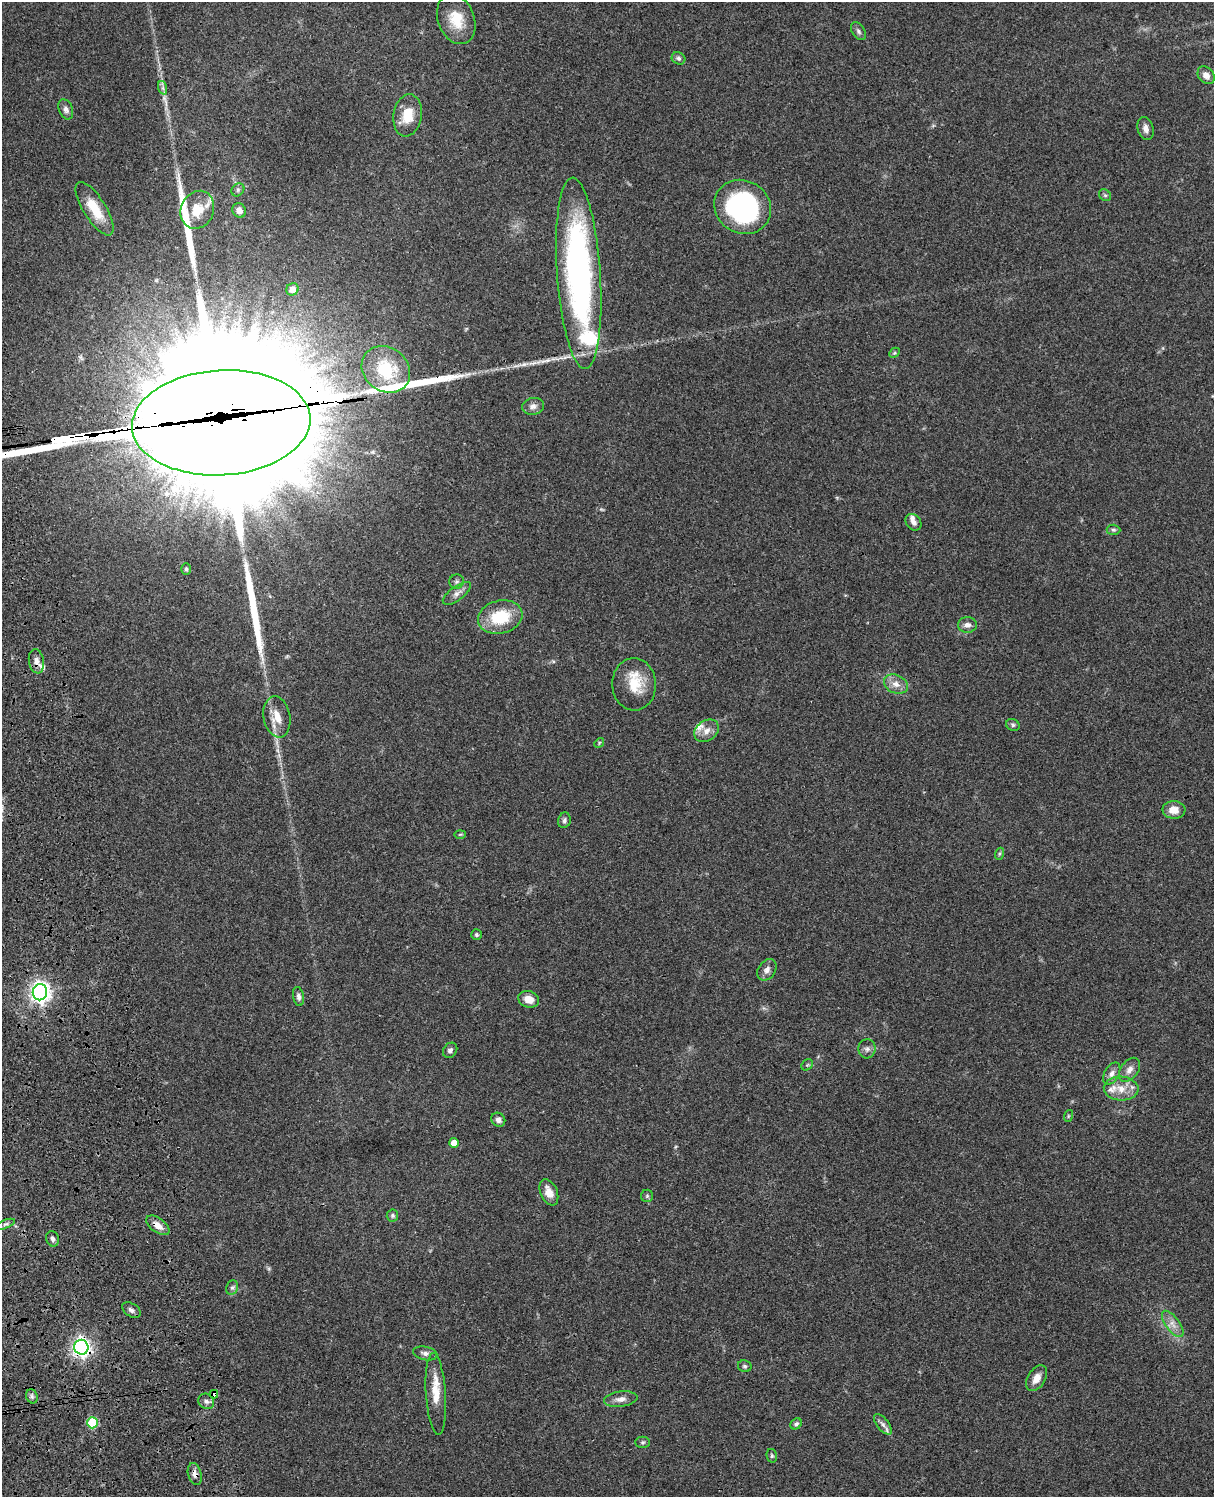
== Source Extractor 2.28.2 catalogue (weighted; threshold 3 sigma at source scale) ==
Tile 7 of 4 x 3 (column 3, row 2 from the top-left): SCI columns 2543-3754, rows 1772-3266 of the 5083 x 4925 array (HDU 1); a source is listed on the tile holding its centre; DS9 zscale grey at full resolution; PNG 1216 x 1499 px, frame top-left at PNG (2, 2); each listed source drawn as its Kron ellipse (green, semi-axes under 4 px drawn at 4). Shown black and unused: <1% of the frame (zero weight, under 3 of 4 exposures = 6% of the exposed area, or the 3 px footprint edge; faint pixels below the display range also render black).
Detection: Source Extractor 2.28.2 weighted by HDU 2 'WHT'; one run over the whole footprint, this tile lists its part. Background 0.0782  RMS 0.0059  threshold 0.0266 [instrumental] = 3 sigma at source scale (4.5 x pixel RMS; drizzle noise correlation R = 1.50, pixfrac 1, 0.05/0.05 arcsec/px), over >= 5 px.
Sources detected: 90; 1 inside a brighter object's white glare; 6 long thin detections or spike segments (spike, bleed or trail) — neither listed nor drawn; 7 inside a brighter listed object's ellipse — not listed separately; the other 76 listed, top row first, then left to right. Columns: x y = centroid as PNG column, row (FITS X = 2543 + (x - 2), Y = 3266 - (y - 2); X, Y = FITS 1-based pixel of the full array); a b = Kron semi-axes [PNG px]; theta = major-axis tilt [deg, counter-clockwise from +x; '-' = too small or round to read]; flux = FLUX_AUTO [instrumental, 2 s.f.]
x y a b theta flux
456 19 25 18 -69 16
858 31 10 6 -59 1.6
679 58 7 6 - 1.6
1206 75 10 7 -50 3.7
163 88 7 4 -71 1.4
66 109 10 7 -67 2.4
408 115 21 14 81 12
1146 129 12 8 -75 3.2
238 190 7 6 - 1.3
1105 195 6 5 - 1
743 207 29 26 -32 98
95 209 31 11 -58 15
197 210 19 16 66 13
239 210 7 6 - 3.9
579 273 96 22 -86 200
292 289 6 6 - 5.2
894 353 6 4 43 0.84
386 369 26 21 -39 29
533 406 11 8 11 3.1
221 423 89 52 3 37000
913 522 9 7 -50 2.5
1113 530 7 5 -2 1.1
186 569 6 5 - 0.88
457 582 7 7 - 1.5
457 593 16 7 36 3.4
500 617 22 16 13 24
967 625 9 7 0 2.9
36 661 12 7 -80 3.6
634 684 26 22 -88 17
896 684 12 9 -25 4.8
277 717 21 13 -79 9.3
1013 725 7 5 -27 1.2
706 731 13 10 36 4.8
599 743 5 4 - 0.67
1174 810 11 9 -2 6
564 820 8 6 74 1.6
460 834 6 4 2 0.61
999 854 6 4 71 0.81
476 935 5 5 - 0.99
767 970 11 8 55 3.1
40 992 8 7 - 360
298 996 9 5 -79 2.1
529 999 10 8 -19 6.2
867 1049 9 8 - 2.4
450 1050 8 6 52 1.8
807 1065 6 5 - 0.94
1129 1070 13 8 54 3.6
1112 1074 12 7 60 3.1
1121 1089 17 12 -3 8.8
1068 1116 6 3 72 0.73
498 1120 7 6 - 2.5
454 1143 5 5 - 8.1
549 1192 14 8 -66 6.1
647 1196 6 6 - 1
392 1215 6 6 - 1.2
5 1224 10 3 22 1.3
158 1225 13 7 -37 5.3
52 1239 8 6 -71 1.8
232 1287 7 6 - 1.4
131 1310 10 6 -33 2.2
1173 1324 15 7 -54 4.4
81 1347 7 7 - 270
425 1353 12 6 -12 2.4
745 1366 7 6 - 1.2
1037 1378 14 8 58 5.4
214 1394 4 4 - 5.2
436 1394 41 10 -86 12
32 1396 7 5 -69 1.4
621 1399 17 7 7 3.7
206 1401 8 7 - 2.2
92 1423 5 5 - 29
796 1424 6 5 - 1.5
883 1424 12 6 -52 2.6
643 1442 7 5 0 1.1
772 1456 7 5 -77 1.1
195 1474 11 6 -75 2.9
Overlapping masked pixels (flux is a lower limit): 6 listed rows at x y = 221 423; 36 661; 158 1225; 81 1347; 214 1394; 195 1474